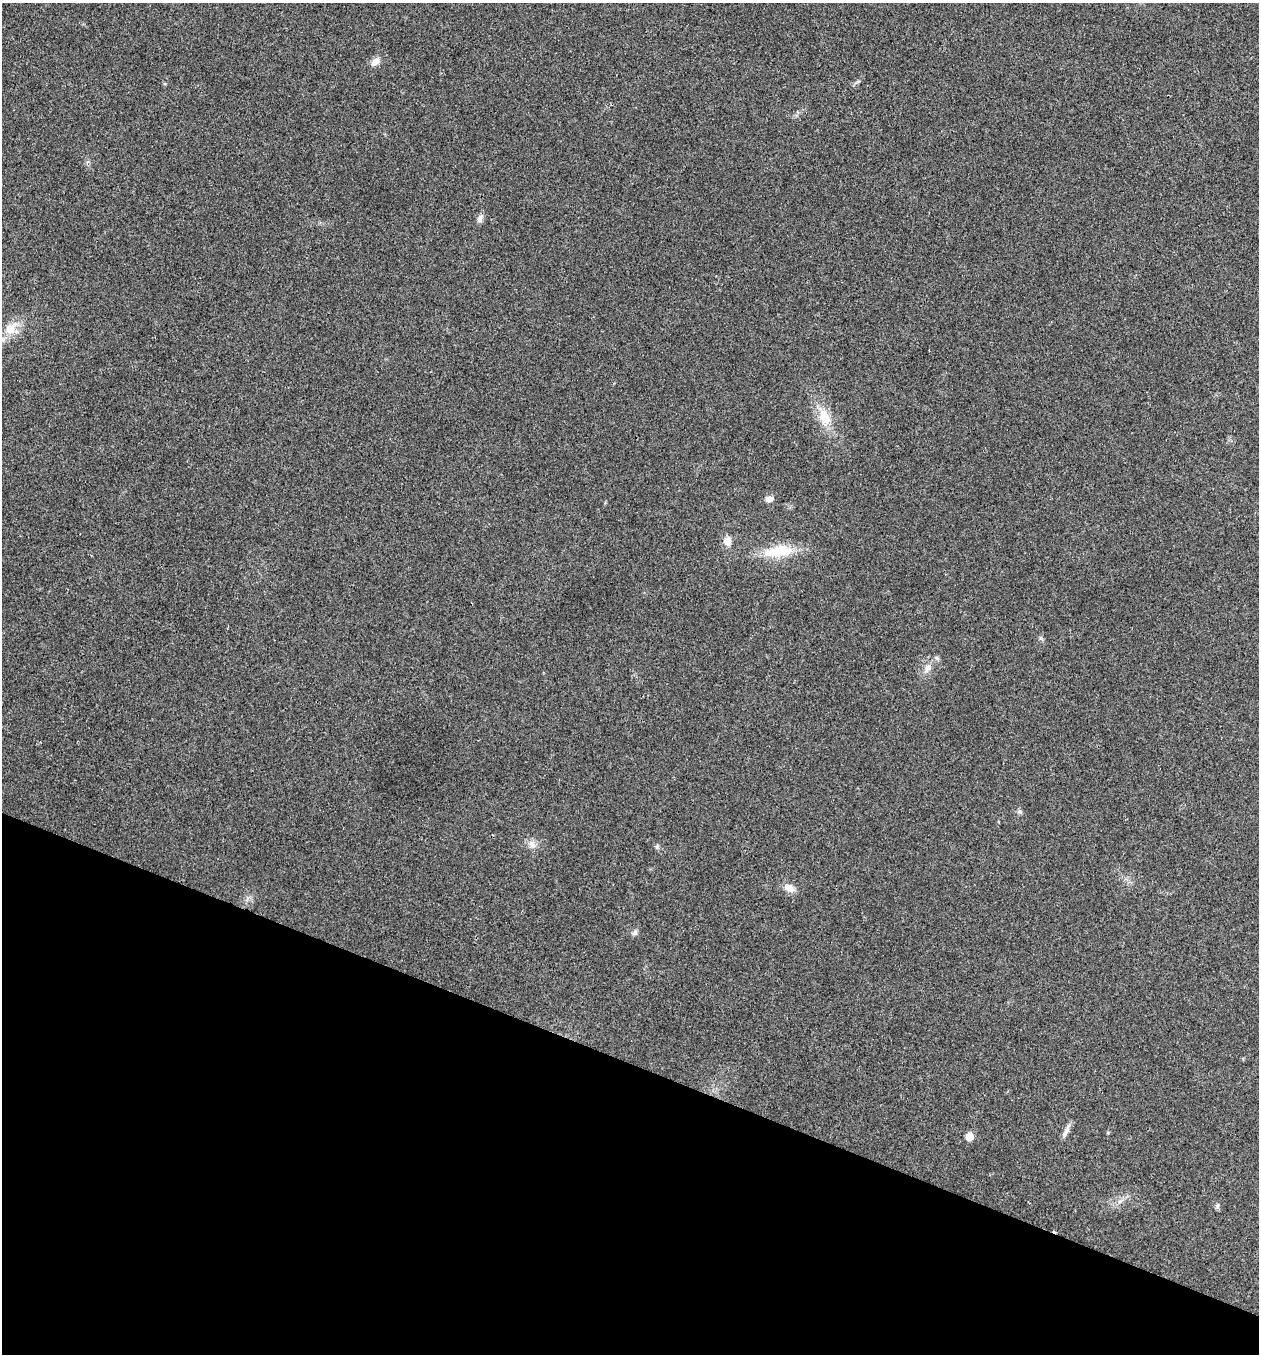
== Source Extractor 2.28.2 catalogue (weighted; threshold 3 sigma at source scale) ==
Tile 15 of 4 x 4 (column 3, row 4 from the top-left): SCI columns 2652-3908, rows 8-1359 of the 5434 x 5422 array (HDU 1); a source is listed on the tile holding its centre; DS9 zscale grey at full resolution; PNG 1261 x 1356 px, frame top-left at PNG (2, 3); no overlay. Shown black and unused: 22% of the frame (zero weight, under 3 of 4 exposures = <1% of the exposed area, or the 3 px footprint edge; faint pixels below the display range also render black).
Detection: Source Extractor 2.28.2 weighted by HDU 2 'WHT'; one run over the whole footprint, this tile lists its part. Background 0.0243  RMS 0.0053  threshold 0.0238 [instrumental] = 3 sigma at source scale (4.5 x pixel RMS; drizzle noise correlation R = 1.50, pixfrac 1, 0.05/0.05 arcsec/px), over >= 5 px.
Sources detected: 16; all 16 listed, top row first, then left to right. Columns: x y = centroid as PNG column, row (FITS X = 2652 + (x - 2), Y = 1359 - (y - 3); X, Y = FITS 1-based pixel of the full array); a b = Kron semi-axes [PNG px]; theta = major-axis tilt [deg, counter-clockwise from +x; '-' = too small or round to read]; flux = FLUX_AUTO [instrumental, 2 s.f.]
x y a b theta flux
375 61 13 7 48 3.3
480 218 10 7 66 2.2
11 329 21 14 50 9.5
824 417 23 13 -67 11
769 499 8 7 - 3
727 541 11 10 - 3.5
779 551 42 14 7 17
928 667 12 8 52 3.3
1020 812 7 4 -19 0.88
532 844 13 8 -52 3.1
657 846 6 5 - 0.97
789 888 13 9 -32 4.2
635 932 8 6 88 1.4
1066 1131 19 5 60 2.5
969 1136 7 7 - 6.8
1218 1207 8 4 82 1